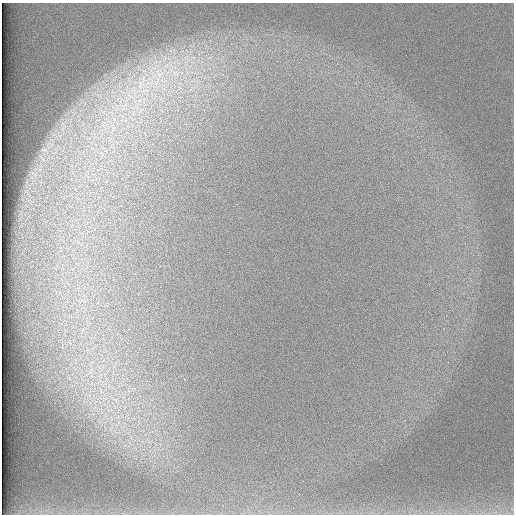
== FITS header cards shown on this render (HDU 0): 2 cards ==
NAXIS1  =                  512 /
NAXIS2  =                  512 /

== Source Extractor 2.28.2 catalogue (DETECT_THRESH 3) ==
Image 512 x 512 px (HDU 0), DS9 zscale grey, 1 PNG px = 1 image px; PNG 516 x 516 px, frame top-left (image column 1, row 512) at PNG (2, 3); no overlay
Background 97.7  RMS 2.9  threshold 8.69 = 3 sigma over >= 5 px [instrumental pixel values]
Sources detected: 3; all 3 listed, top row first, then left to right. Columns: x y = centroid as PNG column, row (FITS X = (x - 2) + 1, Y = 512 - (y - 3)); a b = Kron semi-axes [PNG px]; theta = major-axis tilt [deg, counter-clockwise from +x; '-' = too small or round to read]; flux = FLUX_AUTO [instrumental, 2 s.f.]
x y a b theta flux
159 73 18 13 -53 4800
175 73 10 7 13 1400
141 83 12 7 -35 1700